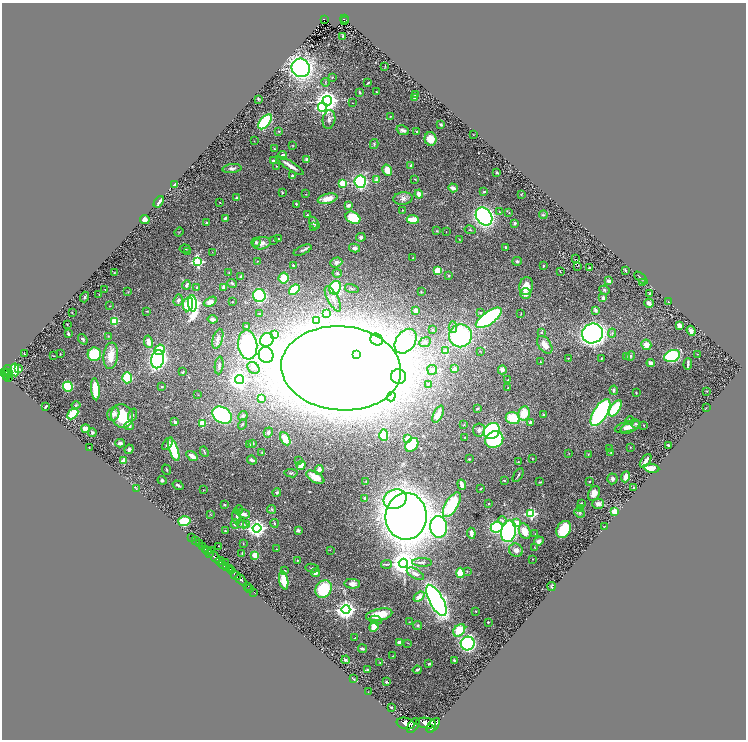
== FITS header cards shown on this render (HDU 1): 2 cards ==
NAXIS1  =                 1488
NAXIS2  =                 1475

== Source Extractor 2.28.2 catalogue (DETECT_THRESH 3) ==
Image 1488 x 1475 px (HDU 1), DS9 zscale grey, zoomed out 1/2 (1 PNG px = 2 x 2 image px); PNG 748 x 742 px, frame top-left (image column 1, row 1474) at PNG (2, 3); each listed source drawn as its Kron ellipse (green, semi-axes under 4 px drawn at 4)
Background 1.13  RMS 0.037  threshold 0.111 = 3 sigma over >= 5 px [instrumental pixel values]
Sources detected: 432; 17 cannot appear on this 1/2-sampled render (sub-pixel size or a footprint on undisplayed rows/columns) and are neither listed nor drawn; the other 415 listed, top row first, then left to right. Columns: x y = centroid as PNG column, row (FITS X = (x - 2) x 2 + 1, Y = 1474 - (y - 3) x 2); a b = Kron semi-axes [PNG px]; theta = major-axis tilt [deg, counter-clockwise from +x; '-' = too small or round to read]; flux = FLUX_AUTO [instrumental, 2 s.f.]
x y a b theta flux
324 19 3 2 - 99
344 19 4 1 - 100
344 21 2 1 - 9.2
343 36 2 2 - 7.7
385 66 3 2 - 3.3
301 68 9 9 - 2300
332 77 3 2 - 3
325 82 4 2 - 5.7
368 83 3 1 - 7.3
360 92 3 2 - 9.9
376 92 3 3 - 3.6
416 95 3 2 - 10
414 98 3 2 - 14
258 99 3 3 - 6.3
327 101 5 4 - 5800
352 103 2 1 - 2.3
322 107 4 3 - 1000
390 116 2 2 - 3.9
329 120 9 6 79 26
265 122 9 4 48 510
441 124 4 3 - 7.8
403 130 6 4 -20 26
279 131 3 3 - 4.9
417 131 3 2 - 7.1
473 135 2 1 - 1.8
430 139 7 6 - 100
254 141 2 2 - 2.5
374 144 5 3 - 7.1
293 145 3 2 - 3.1
275 149 3 2 - 5.6
283 155 4 3 - 30
307 159 2 2 - 61
273 161 2 2 - 22
411 165 3 2 - 12
276 166 2 2 - 2.8
290 166 16 3 -33 51
232 169 9 4 5 20
387 170 6 4 -58 69
497 173 3 2 - 7.4
292 176 2 2 - 32
415 179 3 1 - 3
377 180 2 2 - 79
360 182 6 6 - 960
343 183 3 3 - 240
174 184 3 2 - 32
453 188 5 3 - 31
282 192 3 2 - 6.3
484 192 3 2 - 6.9
306 194 2 1 - 1.9
419 194 4 3 - 52
521 194 3 2 - 3.3
237 198 2 2 - 27
403 198 9 6 6 32
328 199 10 5 13 68
159 202 6 3 55 25
220 202 2 1 - 3.6
296 204 2 2 - 11
348 205 4 3 - 19
402 210 3 2 - 3.8
500 212 4 2 - 5.4
509 213 3 2 - 4.1
307 215 3 2 - 6
543 215 4 3 - 7.5
484 217 9 7 -54 1800
225 218 3 2 - 20
353 218 8 5 -29 260
413 219 6 3 -5 140
145 220 5 4 - 35
206 222 3 2 - 5.9
314 223 7 3 -56 16
515 223 2 2 - 46
314 227 2 2 - 6.2
470 230 5 3 - 7.1
437 231 3 2 - 4.5
179 232 5 2 - 4.3
446 232 2 1 - 1.8
361 237 5 4 - 14
278 239 3 2 - 6.1
459 239 3 2 - 4.1
273 240 2 1 - 2.1
256 242 5 4 - 12
262 243 9 6 13 34
505 247 3 2 - 6.9
355 248 5 4 - 24
185 249 5 2 - 5.7
303 250 10 3 24 15
187 252 3 3 - 5
212 252 3 2 - 2.2
413 258 2 2 - 4.8
576 259 2 1 - 2.9
257 261 2 1 - 3.4
517 261 5 4 - 12
198 262 4 3 - 790
336 262 6 5 - 24
293 265 2 2 - 20
543 266 4 2 - 7.6
577 266 2 1 - 5.2
589 268 3 2 - 9.5
438 271 4 4 - 160
560 271 3 2 - 4
625 271 3 2 - 4.2
229 272 2 1 - 3.9
114 273 3 2 - 3.5
337 273 4 4 - 8.9
241 276 3 3 - 12
449 276 2 2 - 11
284 278 5 5 - 100
641 278 8 2 -41 12
609 281 4 3 - 23
232 283 5 4 - 11
642 283 3 1 - 2.1
186 285 4 2 - 21
526 286 9 7 80 93
197 287 2 2 - 7.2
224 287 2 2 - 67
335 288 7 5 67 620
352 288 7 4 -16 15
105 289 2 1 - 2.2
294 290 6 4 39 220
604 290 5 3 - 7.6
128 292 4 3 - 4.8
421 292 3 3 - 5.2
650 293 3 2 - 4.8
99 294 2 1 - 2.1
525 294 5 5 - 42
259 295 6 6 - 850
85 297 5 4 - 12
603 298 2 2 - 68
333 299 14 5 -62 49
178 300 6 4 73 19
210 302 7 4 27 49
232 302 3 2 - 3.5
668 302 3 2 - 3
192 303 8 3 -86 2100
649 303 5 3 - 30
188 304 7 5 81 210
109 306 2 2 - 3.2
596 310 4 3 - 15
147 311 3 2 - 2.9
416 311 2 2 - 98
72 312 2 1 - 1.7
480 313 3 3 - 5.7
260 314 3 2 - 4.8
326 314 2 2 - 84
521 314 2 2 - 4.4
489 318 15 6 35 1000
212 319 5 3 - 21
316 320 3 3 - 190
115 321 3 3 - 390
67 324 2 2 - 6.1
246 326 2 2 - 22
679 326 4 3 - 56
453 327 6 4 -88 16
433 330 3 3 - 4.8
691 331 5 3 - 27
541 333 3 3 - 6.5
592 333 10 10 - 3000
612 333 4 3 - 7.7
68 334 4 2 - 14
274 334 2 2 - 86
108 336 3 2 - 3.7
460 336 11 11 - 890
83 339 5 4 - 12
218 339 10 5 74 29
267 340 7 6 - 710
377 340 6 5 - 510
406 341 14 9 55 730
148 342 6 4 -79 46
425 342 6 4 23 15
248 345 15 9 -83 860
545 345 10 6 -54 63
646 345 5 5 - 45
160 350 5 5 - 140
446 351 2 2 - 73
480 351 3 2 - 3.2
24 354 2 2 - 5.6
60 354 4 2 - 3.1
94 354 7 6 - 290
697 354 2 1 - 1.9
266 355 8 7 - 3100
357 355 4 3 - 450
53 356 3 1 - 3.7
111 356 13 7 83 110
626 356 2 2 - 3.7
631 356 5 3 - 10
672 356 8 5 19 480
568 358 2 2 - 3.6
601 358 2 2 - 7.6
158 359 9 6 77 1800
540 362 2 2 - 3.7
651 363 4 3 - 28
688 364 6 2 87 14
219 365 9 3 84 20
253 368 6 5 - 20
341 368 60 42 -5 31000
19 369 3 3 - 15
454 369 3 3 - 34
15 370 6 4 -85 170
432 370 5 5 - 24
502 370 4 3 - 33
8 371 6 3 -77 580
7 372 2 1 - 220
183 372 3 2 - 5.8
4 373 4 3 - 600
7 376 3 2 - 200
399 377 7 7 - 280
8 378 3 2 - 160
127 378 5 5 - 250
239 379 4 4 - 2600
508 380 2 2 - 5.2
428 384 3 2 - 4
68 387 5 5 - 300
162 387 3 2 - 6.4
508 388 2 1 - 2.8
95 389 11 4 -85 170
614 390 4 3 - 15
707 391 3 2 - 2.6
636 393 2 2 - 3.5
198 395 2 2 - 2.5
391 397 5 4 - 23
261 398 3 3 - 50
76 405 4 3 - 8.1
46 406 3 2 - 10
477 408 4 3 - 9.5
615 408 9 4 57 320
706 408 3 2 - 2.7
524 413 7 6 - 130
600 413 15 7 58 1300
73 414 6 4 45 320
113 414 7 5 65 28
438 414 9 4 63 60
132 415 6 4 72 15
222 415 10 7 -32 1100
543 415 3 3 - 9.7
122 416 12 10 -66 230
243 416 5 4 - 11
513 418 7 6 - 200
630 420 4 3 - 14
175 422 3 3 - 23
530 422 4 3 - 14
202 423 3 3 - 230
242 424 5 3 - 7.9
636 424 5 4 - 12
464 425 3 2 - 3.5
644 425 2 1 - 2.9
129 426 5 4 - 19
628 427 13 5 14 41
630 427 10 5 30 45
86 429 4 3 - 88
479 430 6 6 - 27
492 431 8 7 - 740
92 432 4 4 - 12
268 432 5 4 - 13
384 435 6 4 -89 210
465 437 2 2 - 3.4
285 439 7 4 -61 86
408 439 2 2 - 190
494 440 9 8 - 590
120 443 5 3 - 22
253 443 3 3 - 5.9
168 444 7 4 53 18
250 445 3 2 - 5.2
412 445 7 5 52 240
668 445 3 2 - 8.4
89 447 2 1 - 2.8
630 447 3 2 - 3
129 449 5 4 - 16
610 449 2 1 - 2.6
174 450 12 4 -70 250
204 452 5 2 - 6
262 452 3 2 - 4.2
611 452 3 3 - 5.5
569 453 2 1 - 2.1
588 454 4 2 - 5.1
192 456 6 3 -35 53
469 459 2 2 - 6.2
532 459 2 2 - 5.9
252 460 5 3 - 16
124 461 2 2 - 130
298 461 4 2 - 4.3
646 461 8 2 54 42
518 462 3 2 - 6.5
301 465 5 3 - 52
651 468 8 4 -7 100
166 470 5 2 - 4.9
319 470 5 4 - 28
291 473 6 3 -6 8.1
518 475 8 2 58 8.2
315 477 10 5 -29 78
626 477 6 3 68 56
612 479 5 5 - 20
162 480 4 4 - 12
366 481 3 2 - 3.7
504 481 3 2 - 5.1
589 481 2 2 - 8.7
540 482 4 2 - 6.7
178 485 6 3 -34 15
462 485 5 3 - 37
633 487 3 2 - 4.7
136 489 3 2 - 3.7
481 489 3 2 - 4.2
203 490 2 1 - 2
277 493 4 3 - 11
594 493 8 5 68 51
365 498 4 3 - 10
395 499 12 9 25 620
489 503 2 2 - 6.9
581 503 3 2 - 4.2
598 504 6 5 - 28
224 505 2 2 - 6.1
452 505 14 6 59 390
271 509 4 3 - 6.8
581 509 3 2 - 4.4
239 510 4 3 - 6.9
615 512 3 2 - 210
579 513 5 4 - 14
210 514 3 2 - 3.4
243 514 7 4 -16 40
531 514 3 3 - 650
237 516 8 3 -85 18
406 516 23 20 86 9200
502 520 4 3 - 13
184 521 6 5 - 160
274 523 4 3 - 7.7
517 523 3 3 - 120
235 524 4 4 - 14
242 524 6 3 -21 18
247 525 4 3 - 20
439 527 11 8 -88 1300
497 527 6 5 - 560
604 527 2 1 - 7.9
257 528 4 4 - 3000
564 529 9 6 59 240
298 530 2 2 - 67
225 531 3 2 - 5.5
509 531 11 7 79 1400
525 531 8 5 -67 92
471 533 5 3 - 38
535 534 2 1 - 2.7
192 538 2 1 - 40
196 541 2 1 - 70
539 541 5 4 - 28
243 543 2 2 - 2.6
199 544 2 2 - 230
203 546 3 2 - 300
219 546 2 1 - 3.1
534 547 4 2 - 3.4
205 549 2 2 - 560
276 549 2 1 - 2.1
211 550 2 1 - 28
330 550 2 2 - 2.1
516 550 7 6 - 38
207 551 2 2 - 1000
210 553 3 2 - 450
242 553 2 2 - 4.8
255 555 4 4 - 66
215 557 6 3 -49 3700
533 559 2 2 - 3.6
297 560 2 1 - 3.6
220 561 5 3 - 1300
422 562 10 3 -2 14
226 563 3 2 - 210
403 563 4 4 - 8600
386 564 5 2 - 7.3
223 565 5 2 - 410
226 568 2 2 - 430
312 568 7 3 -9 11
230 569 4 2 - 710
285 570 4 2 - 4.2
232 571 3 2 - 560
467 571 2 2 - 3.3
316 573 4 4 - 25
460 573 5 4 - 180
415 574 9 4 -28 35
236 575 5 2 - 2100
241 580 6 2 -45 1800
284 580 9 4 -79 120
352 584 8 5 -3 39
248 586 2 1 - 43
551 586 4 2 - 7.8
249 588 2 1 - 20
324 589 9 7 54 340
254 592 2 1 - 13
419 597 6 4 39 50
436 600 17 7 -61 3600
346 609 4 4 - 4500
476 611 3 2 - 4.8
379 615 13 6 12 150
376 620 6 3 -9 12
409 622 2 2 - 3.3
488 622 2 2 - 8.2
418 625 4 4 - 9
374 626 5 4 - 100
459 630 7 5 48 220
355 638 2 1 - 2.5
399 642 4 3 - 19
408 643 3 2 - 3.4
468 643 7 7 - 1100
362 649 4 2 - 11
393 656 3 2 - 3.6
346 660 4 3 - 12
454 660 3 3 - 5.8
380 662 2 2 - 3
429 664 4 2 - 6.5
367 670 4 3 - 8.3
417 670 4 2 - 8.3
353 679 4 2 - 4.2
387 682 4 3 - 8.9
368 692 2 2 - 2.9
391 707 2 2 - 6.9
406 723 9 5 -13 7500
426 723 10 5 -7 6900
433 725 8 4 50 5300
413 726 8 5 54 5100
430 729 2 2 - 960
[17 sub-pixel or undisplayed-footprint detections neither listed nor drawn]